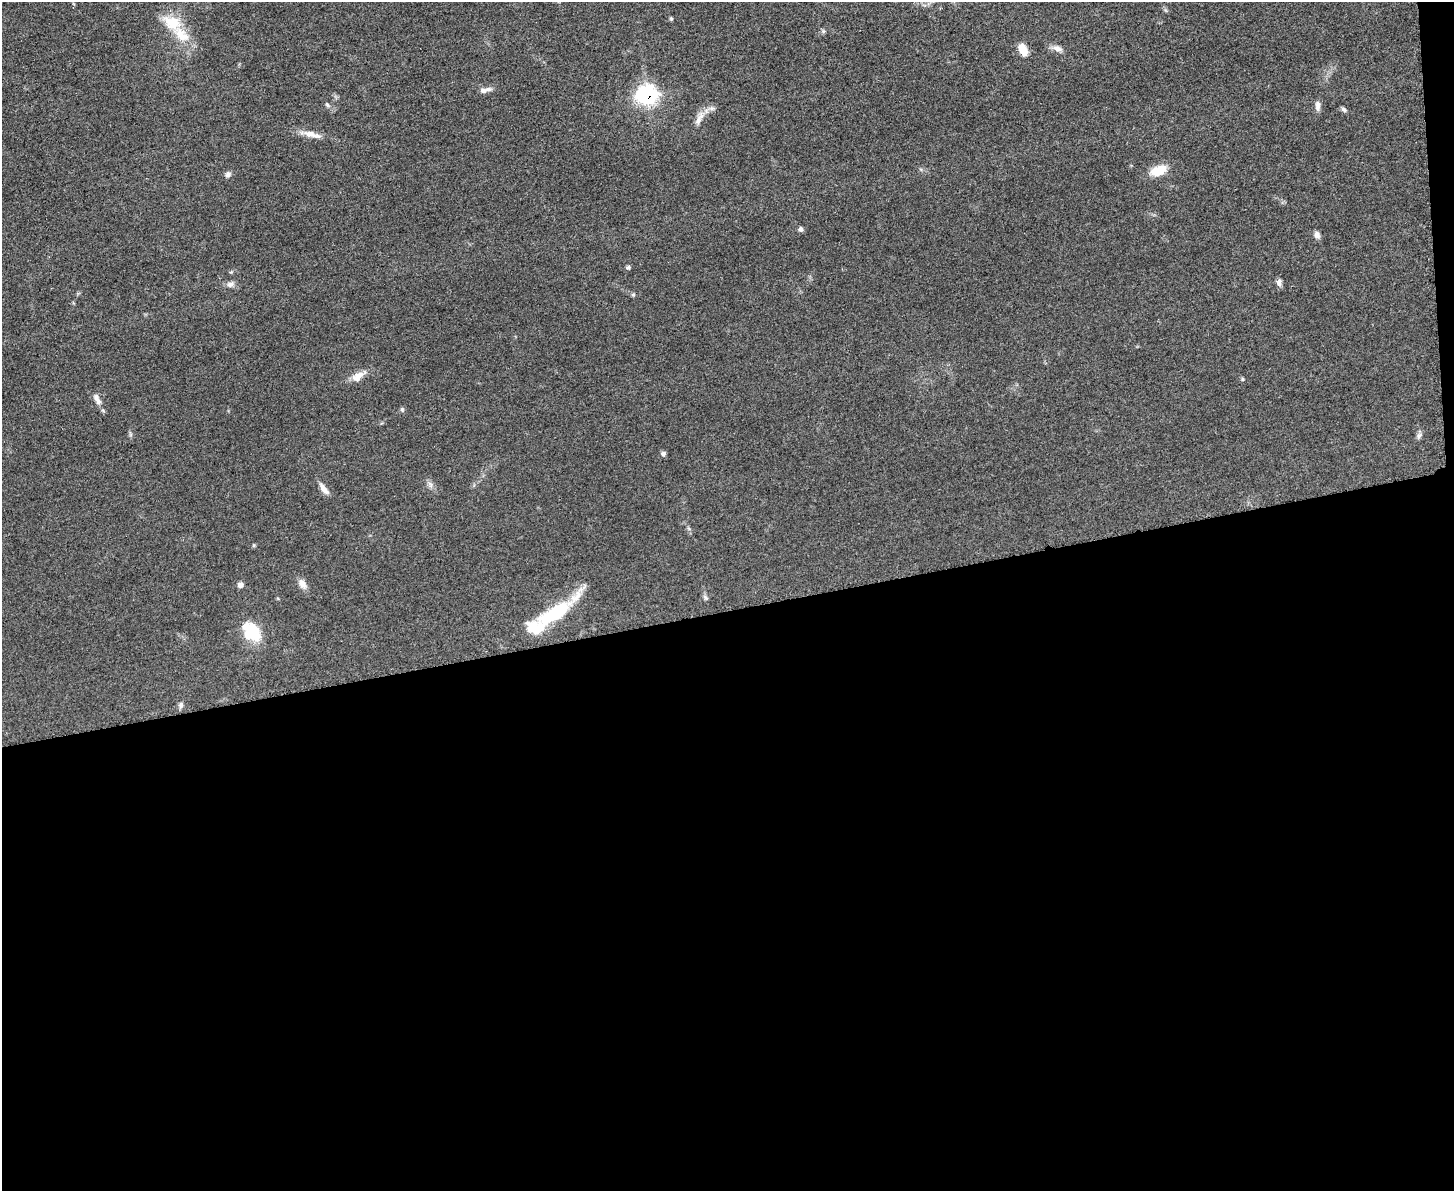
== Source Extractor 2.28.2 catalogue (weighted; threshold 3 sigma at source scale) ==
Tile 12 of 3 x 4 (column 3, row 4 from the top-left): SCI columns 3044-4495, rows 6-1194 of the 4750 x 4766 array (HDU 1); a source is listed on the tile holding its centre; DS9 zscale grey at full resolution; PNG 1456 x 1193 px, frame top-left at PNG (2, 2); no overlay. Shown black and unused: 49% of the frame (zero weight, under 3 of 5 exposures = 1% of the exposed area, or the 3 px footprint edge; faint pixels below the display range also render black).
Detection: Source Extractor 2.28.2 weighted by HDU 2 'WHT'; one run over the whole footprint, this tile lists its part. Background 0.0467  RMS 0.0056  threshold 0.025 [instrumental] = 3 sigma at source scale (4.5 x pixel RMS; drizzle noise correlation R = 1.50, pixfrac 1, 0.05/0.05 arcsec/px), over >= 5 px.
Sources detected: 43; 1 inside a brighter object's white glare — not listed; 5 inside a brighter listed object's ellipse — not listed separately; the other 37 listed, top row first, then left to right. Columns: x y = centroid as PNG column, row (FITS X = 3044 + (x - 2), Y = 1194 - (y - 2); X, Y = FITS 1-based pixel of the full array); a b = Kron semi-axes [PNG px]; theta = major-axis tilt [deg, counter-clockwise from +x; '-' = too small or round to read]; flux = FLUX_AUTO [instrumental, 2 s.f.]
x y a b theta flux
671 19 5 4 - 0.69
172 23 23 15 -30 16
823 31 6 5 - 0.98
1057 48 15 7 -20 3.3
1023 50 13 7 -65 7.8
488 89 11 6 17 2.3
647 95 9 9 - 180
327 105 7 5 -67 1
1318 106 13 7 85 2.7
712 108 9 6 3 1.9
1344 109 8 5 -33 1.3
698 120 21 8 68 4.4
312 134 30 8 -13 6.2
1158 170 20 11 18 11
228 174 8 7 - 1.8
801 229 7 6 - 1.4
1317 235 9 7 -68 2.3
628 267 6 4 11 1.2
1279 282 9 6 80 2.4
230 284 11 8 18 2.5
633 294 6 5 - 0.81
358 376 22 9 35 6
1242 379 6 4 -89 0.64
96 397 13 7 -74 3.1
402 409 7 5 -90 0.99
103 410 6 4 -55 0.81
130 434 7 4 -72 0.95
1419 436 10 6 48 1.7
663 453 7 6 - 1.3
430 484 10 5 -64 2
324 489 17 7 -54 3.7
240 584 6 5 - 2.9
302 584 14 8 -56 3.9
705 598 9 6 -51 1.3
556 613 64 16 37 38
254 631 28 14 -68 16
181 705 9 7 77 1.7
Overlapping masked pixels (flux is a lower limit): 1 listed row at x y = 647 95